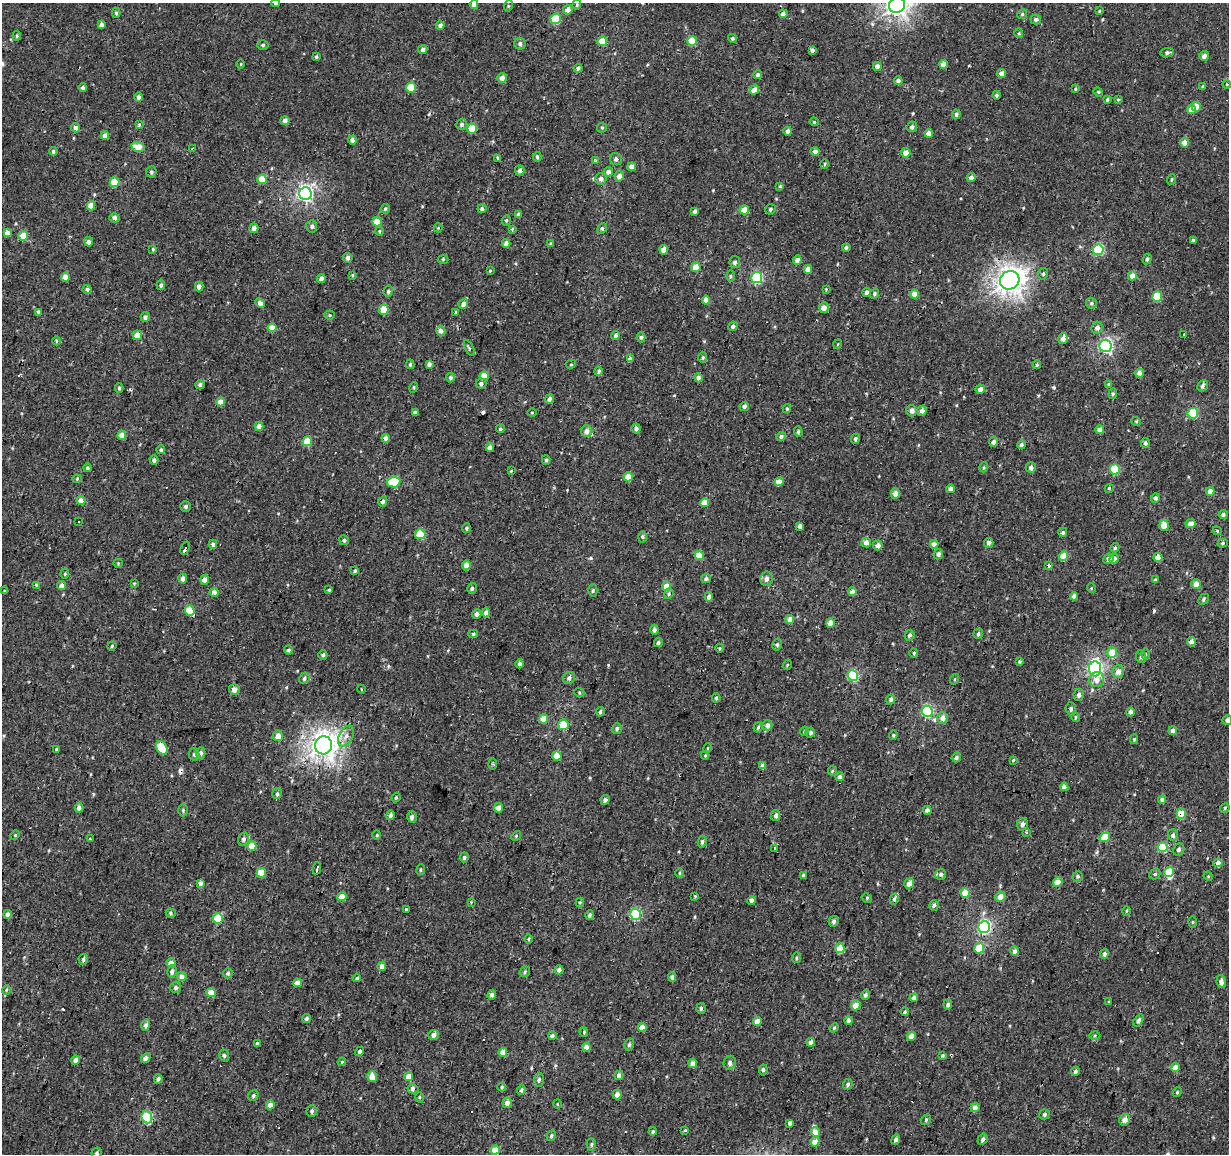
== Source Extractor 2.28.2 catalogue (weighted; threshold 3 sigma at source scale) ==
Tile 7 of 4 x 4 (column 3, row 2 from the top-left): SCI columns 2456-3682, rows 2588-3739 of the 4908 x 5112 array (HDU 1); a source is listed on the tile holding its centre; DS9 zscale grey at full resolution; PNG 1231 x 1156 px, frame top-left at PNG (2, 3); each listed source drawn as its Kron ellipse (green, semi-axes under 4 px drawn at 4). Shown black and unused: <1% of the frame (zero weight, under 2 of 3 exposures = <1% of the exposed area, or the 3 px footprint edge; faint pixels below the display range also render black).
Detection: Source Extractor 2.28.2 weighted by HDU 2 'WHT'; one run over the whole footprint, this tile lists its part. Background 0.00309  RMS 0.0034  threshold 0.0154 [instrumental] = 3 sigma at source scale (4.5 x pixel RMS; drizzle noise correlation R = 1.50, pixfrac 1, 0.0396/0.0396 arcsec/px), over >= 5 px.
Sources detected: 507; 8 cosmic-ray / hot-pixel residue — neither listed nor drawn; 4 inside a brighter listed object's ellipse — not listed separately; the other 495 listed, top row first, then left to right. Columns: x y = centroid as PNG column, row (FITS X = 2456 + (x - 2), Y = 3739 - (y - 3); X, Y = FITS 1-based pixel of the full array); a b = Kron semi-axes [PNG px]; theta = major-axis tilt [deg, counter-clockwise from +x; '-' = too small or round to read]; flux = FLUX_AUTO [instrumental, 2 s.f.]
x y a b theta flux
276 3 4 3 - 0.88
474 4 4 4 - 2.4
577 5 5 4 - 0.42
897 5 8 7 - 190
508 6 6 3 72 0.33
568 10 5 4 - 2.6
1099 11 3 3 - 0.27
116 13 5 4 - 0.58
783 14 4 4 - 1.4
1022 14 5 4 - 0.46
556 19 5 5 - 12
1036 19 5 5 - 0.86
101 25 4 3 - 1.2
440 25 4 4 - 1.1
1019 33 5 3 - 0.44
17 36 5 3 - 0.43
732 38 4 4 - 0.56
602 41 5 4 - 5
692 41 5 5 - 9.5
520 44 6 6 - 0.92
263 45 5 4 - 0.56
423 50 5 4 - 0.91
812 50 4 4 - 0.95
1167 53 7 4 8 0.97
1204 56 5 4 - 1.4
316 57 3 3 - 0.48
241 64 4 3 - 0.27
943 64 4 4 - 2.4
877 66 4 4 - 2.1
578 68 4 4 - 0.89
1002 73 4 4 - 1.9
758 75 4 4 - 0.82
502 78 5 4 - 1.7
898 81 4 4 - 1.1
1227 84 4 3 - 0.3
1203 87 4 3 - 0.58
83 88 4 4 - 0.79
411 88 5 5 - 10
1075 89 4 3 - 0.34
754 90 5 4 - 2.9
1098 92 5 4 - 0.48
997 95 4 4 - 0.62
139 97 5 4 - 1
1107 100 4 3 - 0.54
1118 100 4 3 - 0.37
1196 107 5 4 - 3.8
1192 109 5 4 - 4.1
956 114 5 4 - 0.75
285 121 4 4 - 1.9
814 122 4 4 - 0.34
139 124 4 3 - 0.52
461 124 6 5 - 0.85
912 127 5 5 - 0.98
75 128 5 4 - 1.1
602 128 5 4 - 0.43
472 129 5 5 - 8.2
788 131 4 4 - 1.1
929 133 4 4 - 2.7
105 136 4 4 - 1.7
352 140 4 4 - 1.4
1184 143 5 4 - 2.3
138 147 7 5 -15 5.5
192 149 4 3 - 0.64
53 151 4 4 - 0.58
815 151 4 4 - 1.4
906 153 5 4 - 2.5
537 157 5 4 - 0.57
497 158 3 3 - 1.8
616 159 6 6 - 0.97
596 161 3 3 - 7
824 164 5 3 - 0.34
632 167 4 4 - 2.6
520 171 5 4 - 1.3
151 172 5 5 - 0.63
608 172 5 4 - 1.6
619 176 5 4 - 2
971 178 4 4 - 1.3
262 179 5 4 - 7.2
601 179 6 5 - 1.2
1172 179 5 3 - 0.36
114 182 5 5 - 7.4
780 186 4 4 - 0.41
305 194 6 6 - 82
91 206 4 4 - 4
385 209 5 4 - 0.6
482 209 4 4 - 0.82
771 209 5 5 - 0.63
744 210 4 4 - 4.8
695 211 4 3 - 0.78
518 215 4 4 - 1.2
114 218 5 4 - 1.4
506 220 5 4 - 0.48
377 222 5 4 - 4.6
312 226 6 5 - 0.91
254 228 5 4 - 1.3
438 228 4 4 - 0.33
602 228 5 4 - 0.54
512 229 4 3 - 0.31
379 231 5 4 - 0.43
7 233 4 4 - 2.1
23 236 5 5 - 5.4
1193 241 3 3 - 0.54
89 242 5 4 - 1.2
506 243 4 4 - 2
550 244 4 3 - 0.35
846 248 4 4 - 0.71
153 249 4 3 - 0.39
664 250 4 4 - 3.7
1098 250 5 5 - 24
348 258 4 4 - 1.1
443 259 5 3 - 0.4
1147 259 5 4 - 0.7
797 260 5 4 - 1.6
735 262 6 5 - 1
696 267 5 4 - 5.4
808 269 4 4 - 2.3
490 271 3 3 - 0.27
1043 274 6 4 75 0.55
352 275 4 3 - 0.3
730 276 6 4 -90 0.44
1132 276 4 4 - 2.8
65 277 4 4 - 3.3
321 278 4 4 - 1.7
757 278 5 5 - 30
1010 280 10 9 - 230
161 285 5 4 - 0.71
199 286 5 4 - 2
87 289 4 4 - 0.74
826 289 4 4 - 0.31
388 291 5 4 - 0.6
866 292 5 4 - 1.3
874 294 5 4 - 0.65
914 294 4 4 - 3.6
1157 297 5 5 - 11
706 300 4 4 - 3.1
260 303 5 4 - 1.9
1091 303 6 5 - 0.77
463 304 5 4 - 1.7
824 308 5 4 - 2.4
384 310 5 4 - 8.6
38 312 4 4 - 0.56
456 312 4 4 - 0.43
330 315 5 4 - 0.41
145 317 5 4 - 1
733 326 5 4 - 1
272 328 4 4 - 3.6
1097 328 6 5 - 1.4
441 331 5 4 - 1.3
137 335 5 5 - 2.8
1184 335 3 2 - 0.44
616 336 4 4 - 1.2
641 337 5 4 - 0.57
1063 338 5 4 - 1.5
56 341 4 3 - 0.34
838 344 5 3 - 0.26
1106 346 6 6 - 54
469 348 8 3 -62 0.57
703 357 5 4 - 0.5
630 359 4 4 - 1.3
410 364 5 4 - 0.54
429 364 4 4 - 1.2
571 364 5 3 - 0.36
1037 365 4 3 - 0.42
598 371 4 4 - 0.86
1139 373 4 4 - 1.7
484 376 4 4 - 5.6
451 377 5 4 - 0.67
698 378 4 4 - 1.1
481 384 5 5 - 0.92
1109 384 4 3 - 0.44
200 385 4 4 - 0.79
1202 386 6 5 - 0.91
414 387 5 3 - 0.35
119 388 4 4 - 0.48
980 389 5 4 - 1.8
1113 394 5 4 - 0.47
549 399 5 4 - 1
221 402 4 4 - 3.5
744 406 5 4 - 0.76
787 409 4 4 - 0.36
912 411 5 5 - 1.7
922 411 5 5 - 1.6
415 412 4 3 - 1.1
532 412 4 3 - 0.3
1193 413 5 5 - 21
1136 421 5 3 - 0.29
259 426 4 4 - 2.1
500 429 4 4 - 0.6
636 429 5 4 - 0.74
1100 430 4 4 - 2.8
587 431 6 5 - 2.3
798 431 5 3 - 0.65
122 435 4 4 - 3.6
781 437 5 4 - 0.97
386 438 4 3 - 1.4
855 439 5 4 - 0.63
307 441 5 4 - 9.1
993 442 5 4 - 1.2
1145 443 5 4 - 0.85
1021 445 4 4 - 0.99
490 448 4 4 - 1.8
161 450 4 4 - 0.56
154 460 4 4 - 0.87
546 460 5 4 - 0.63
984 467 5 3 - 0.4
87 468 4 4 - 0.52
1031 468 5 5 - 1.3
1115 469 5 5 - 13
511 471 4 3 - 0.28
628 477 4 4 - 5
77 479 4 4 - 0.42
394 482 6 5 - 13
779 482 4 4 - 2.6
951 489 4 4 - 1.7
1109 489 4 3 - 0.31
1210 491 4 4 - 1.8
895 493 5 4 - 2
1155 498 4 4 - 0.97
81 501 4 4 - 3.1
383 501 5 4 - 0.87
705 503 4 4 - 4.7
186 506 5 5 - 0.86
1223 515 4 4 - 0.75
78 521 3 3 - 1
1191 524 5 4 - 2.5
1164 525 5 5 - 2.9
800 526 4 4 - 1.5
467 528 5 4 - 0.59
1217 531 4 4 - 0.34
1063 532 4 4 - 0.77
420 534 5 5 - 11
642 537 6 4 -89 0.52
344 540 5 4 - 0.7
866 543 5 5 - 1.6
989 543 5 5 - 1.2
1223 543 5 4 - 0.55
213 544 4 3 - 0.87
934 544 4 4 - 2
878 545 5 5 - 1.8
185 548 7 3 70 1100
1115 548 4 4 - 0.52
938 554 5 4 - 1.1
699 555 4 4 - 5.7
1064 556 5 4 - 6.6
1158 557 4 4 - 3.6
1108 559 5 5 - 1.5
1114 559 5 4 - 2.5
118 563 4 4 - 0.38
466 565 5 4 - 2.1
1049 565 3 3 - 3.1
355 571 4 3 - 0.53
65 574 5 4 - 0.38
706 578 5 4 - 0.83
183 579 5 4 - 1.3
766 579 7 6 - 1.6
205 580 4 4 - 3.5
1155 580 3 3 - 0.44
134 583 3 3 - 0.31
1196 584 4 4 - 2.7
36 585 4 3 - 0.38
61 586 5 4 - 1.3
666 586 5 4 - 4.4
472 588 5 5 - 0.68
1091 588 5 3 - 0.3
329 590 4 3 - 0.5
593 590 6 4 89 0.56
4 591 4 3 - 0.28
214 592 4 4 - 1.9
852 592 4 4 - 2
669 594 5 4 - 0.53
1074 596 4 4 - 1.7
709 597 5 4 - 1.3
1203 599 6 4 45 0.59
190 611 5 4 - 9.5
486 612 5 4 - 1.5
477 614 5 4 - 1.4
790 619 4 4 - 2.7
830 623 4 4 - 3.6
654 630 4 4 - 0.86
473 634 5 4 - 0.45
978 634 5 4 - 0.65
910 635 5 4 - 1
1191 642 4 4 - 1.5
658 643 4 4 - 0.84
777 645 6 4 76 0.58
112 646 5 4 - 0.44
720 648 4 3 - 0.33
288 650 4 4 - 0.85
914 653 5 4 - 0.4
1112 653 5 5 - 5.8
1145 654 6 4 90 0.51
323 655 5 4 - 0.65
1141 657 6 5 - 0.84
1020 661 4 4 - 0.46
520 664 4 4 - 1
787 665 5 3 - 0.3
1095 669 7 6 - 79
1118 672 6 6 - 2.2
853 675 5 5 - 25
304 678 6 5 - 0.8
569 678 6 5 - 0.86
955 679 5 3 - 0.3
1097 680 7 7 - 2.6
234 689 5 5 - 2
361 689 4 3 - 0.23
579 692 5 3 - 0.35
1079 695 6 5 - 1.3
716 698 4 4 - 0.53
891 699 5 4 - 0.69
1071 709 6 5 - 0.81
927 711 5 5 - 31
600 712 5 3 - 0.61
1130 712 4 4 - 1.6
1075 717 5 3 - 0.39
943 718 6 5 - 1.9
543 719 4 4 - 4.3
1227 720 5 4 - 1.1
563 725 5 5 - 6
767 725 5 5 - 1.6
758 727 5 4 - 0.48
617 729 5 5 - 0.84
804 731 5 4 - 0.37
1173 731 4 4 - 1.5
810 733 5 5 - 0.68
893 735 5 3 - 0.46
278 736 5 5 - 2.8
346 736 11 6 61 2.1
1134 739 5 4 - 0.47
323 745 9 8 - 240
162 748 7 5 -60 11
708 748 5 3 - 0.29
57 749 4 3 - 0.5
201 753 6 5 - 1
194 754 6 5 - 0.69
557 756 4 4 - 4.3
705 756 4 4 - 0.34
956 757 5 4 - 0.77
1013 760 4 3 - 0.32
493 764 5 3 - 0.42
763 766 4 4 - 1.5
832 771 5 4 - 0.41
840 777 4 4 - 1.1
1064 787 4 4 - 2.2
277 794 5 5 - 0.64
396 797 5 3 - 0.43
605 800 5 4 - 0.81
1162 800 4 4 - 1.2
79 808 4 4 - 1.5
498 808 5 4 - 2.4
1225 808 5 4 - 0.45
183 810 6 5 - 0.53
927 810 4 4 - 1.2
1181 814 5 5 - 8.6
390 815 5 4 - 1
776 815 5 4 - 1.2
412 817 6 5 - 1.1
1022 824 6 5 - 1.1
1026 832 3 3 - 0.83
15 835 5 4 - 0.41
377 835 5 3 - 0.32
1173 835 6 5 - 1.4
516 836 5 4 - 0.35
1105 837 5 4 - 7.8
90 838 3 2 - 0.43
243 839 7 5 75 1
702 842 6 4 81 0.69
252 846 5 4 - 5.2
1163 847 5 5 - 11
775 849 4 3 - 2.5
1179 849 6 5 - 0.87
464 857 5 4 - 0.83
1218 863 4 4 - 3.2
317 868 6 2 81 1.2
421 870 5 3 - 0.37
1169 872 5 4 - 6.8
261 873 5 4 - 7
680 873 5 3 - 0.35
941 874 5 5 - 0.75
1155 874 6 5 - 0.52
803 875 4 4 - 0.63
1078 876 5 5 - 0.63
1208 876 5 4 - 0.34
1058 882 5 4 - 3.2
200 883 4 4 - 1.4
909 883 5 4 - 2.2
965 893 4 4 - 7.7
342 896 4 4 - 3
695 896 4 4 - 0.31
1000 897 5 5 - 2.7
867 898 6 3 -32 0.4
894 899 5 4 - 0.64
752 900 4 4 - 1.5
471 902 4 4 - 0.3
580 902 5 4 - 0.42
934 905 5 4 - 0.91
406 909 3 3 - 3.8
1126 911 4 3 - 0.34
171 913 5 4 - 0.57
7 914 4 4 - 1.4
636 914 5 5 - 25
589 915 5 4 - 0.74
218 918 5 5 - 12
834 921 5 5 - 0.81
1193 922 6 4 90 0.35
984 927 6 6 - 54
529 939 5 3 - 0.43
840 948 5 4 - 7
979 948 5 5 - 6.6
1014 951 4 4 - 1.8
1104 954 5 4 - 1.3
797 958 5 3 - 0.41
83 959 5 5 - 0.86
171 963 5 4 - 2.6
382 966 4 4 - 1.9
559 970 4 4 - 1.2
172 971 6 5 - 1.2
525 972 5 4 - 0.65
228 973 5 5 - 0.78
182 976 5 5 - 2
672 977 5 4 - 1.1
357 978 4 3 - 0.39
1221 982 6 4 -83 1.6
297 983 4 4 - 3
176 987 5 5 - 0.85
6 990 5 4 - 0.45
211 993 5 4 - 4.3
492 995 5 4 - 1.1
865 995 5 4 - 0.95
914 998 4 4 - 1.5
1109 1002 4 3 - 0.28
948 1004 5 4 - 0.95
856 1005 5 4 - 3.2
701 1008 5 4 - 0.65
905 1012 4 3 - 0.45
306 1019 4 4 - 0.9
849 1020 4 4 - 1.7
757 1021 4 4 - 2.9
1139 1021 6 4 56 1
146 1025 5 4 - 1.1
642 1027 4 4 - 3.1
834 1028 4 4 - 0.43
584 1032 4 4 - 0.37
433 1035 5 5 - 1.6
552 1036 4 4 - 0.8
911 1036 4 4 - 2.4
1095 1036 5 3 - 0.37
811 1042 4 4 - 2.1
257 1044 3 3 - 8.4
629 1045 6 5 - 0.69
587 1047 4 4 - 4.2
360 1051 5 4 - 0.73
503 1052 4 4 - 3.5
224 1055 6 4 -72 0.67
942 1056 4 3 - 0.52
146 1058 5 4 - 1.7
76 1060 4 4 - 2
342 1062 4 4 - 0.38
693 1063 4 4 - 1.8
730 1063 7 6 - 1.2
1175 1067 4 4 - 3.5
763 1070 5 4 - 0.65
1075 1071 4 4 - 0.89
619 1075 5 4 - 1.8
372 1077 5 5 - 3.3
409 1077 4 4 - 4.9
158 1079 4 3 - 0.78
539 1080 7 5 88 0.78
848 1084 5 5 - 0.79
502 1087 4 4 - 0.42
413 1089 5 4 - 1.4
521 1090 4 4 - 0.9
1177 1092 5 4 - 0.41
617 1095 5 4 - 2.1
253 1096 6 5 - 0.63
419 1097 5 3 - 0.31
507 1103 5 4 - 2
557 1104 4 3 - 0.28
270 1105 4 4 - 2.2
975 1108 4 4 - 2.6
312 1111 6 5 - 0.74
1044 1114 5 5 - 0.76
147 1117 6 5 - 18
926 1120 5 4 - 0.56
1125 1120 6 5 - 1.8
790 1123 3 3 - 61
685 1130 4 3 - 0.39
653 1132 4 3 - 0.5
815 1132 5 4 - 3.7
551 1136 5 4 - 0.57
896 1139 5 4 - 0.97
983 1139 6 4 57 0.93
815 1142 4 4 - 4.4
591 1144 6 4 87 0.52
495 1150 4 4 - 5.9
97 1153 5 5 - 0.73
Overlapping masked pixels (flux is a lower limit): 8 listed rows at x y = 1010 280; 384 310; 185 548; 1079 695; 1181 814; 1105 837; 1218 863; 413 1089
Isophote crosses this tile's border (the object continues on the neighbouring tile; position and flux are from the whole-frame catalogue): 5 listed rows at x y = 276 3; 474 4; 897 5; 1227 720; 97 1153